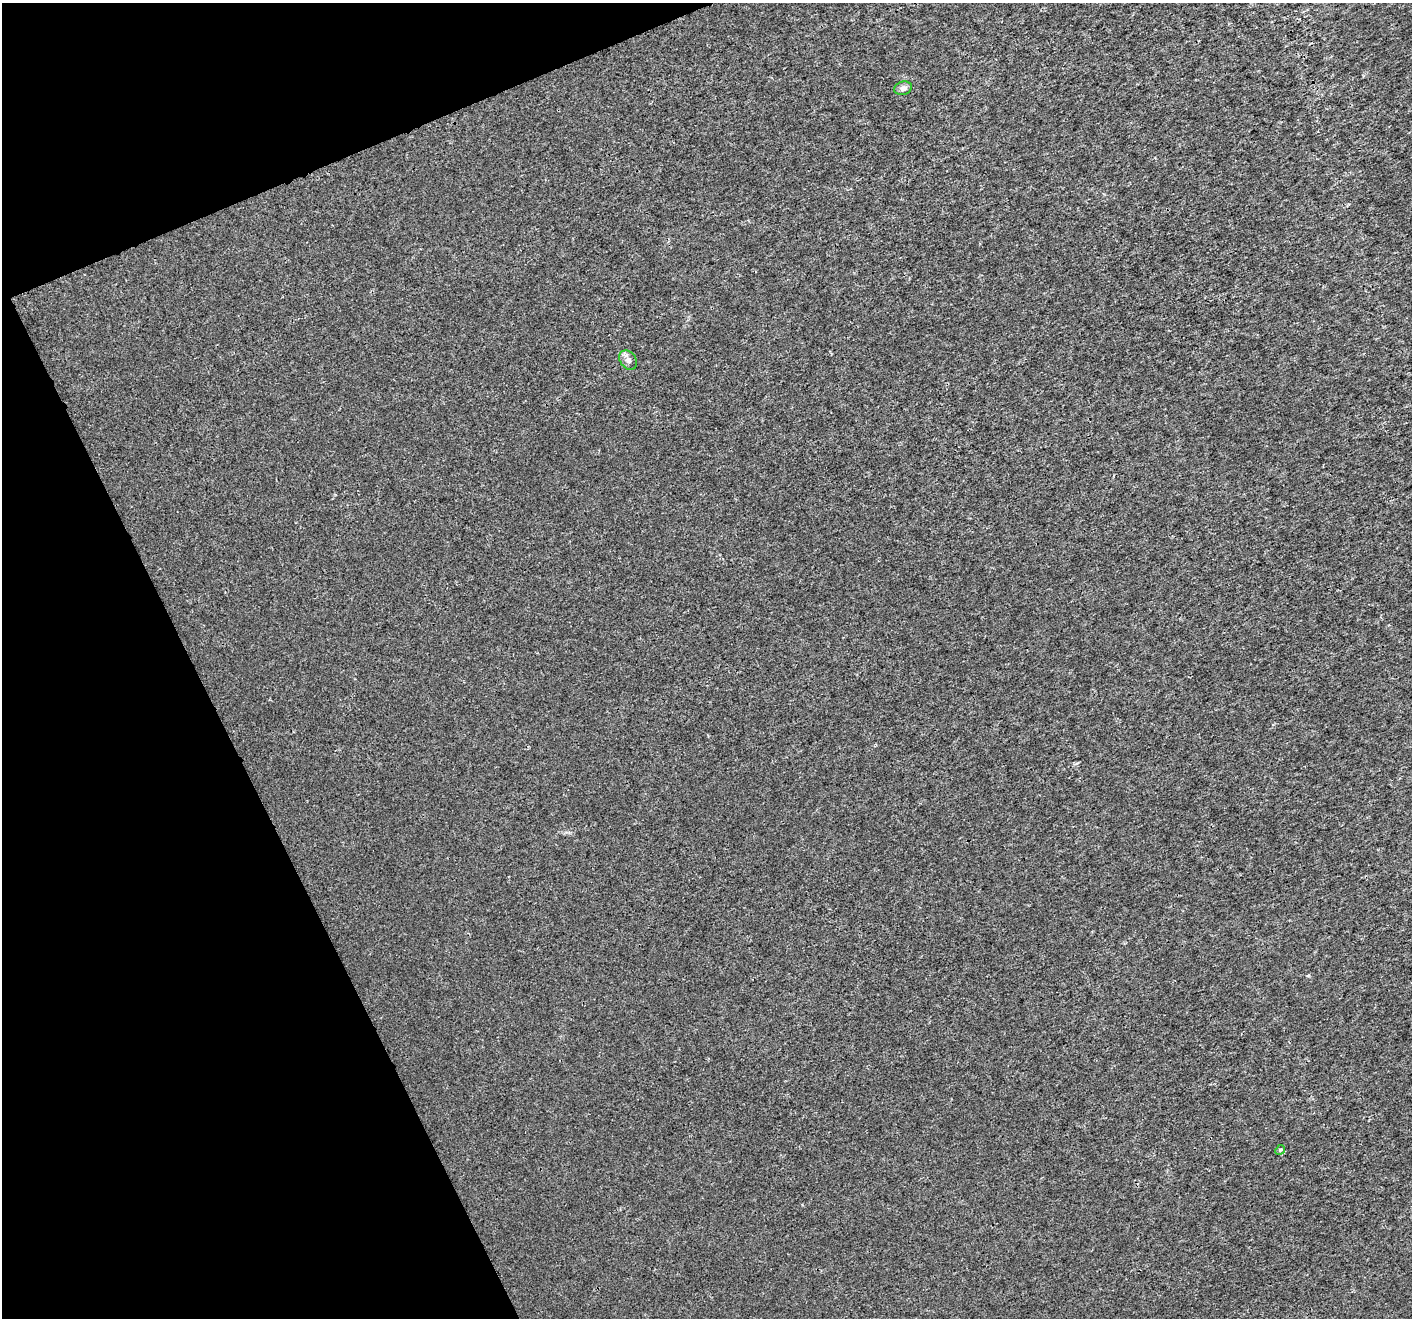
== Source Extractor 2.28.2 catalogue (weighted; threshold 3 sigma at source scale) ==
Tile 5 of 4 x 4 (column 1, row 2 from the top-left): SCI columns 6-1415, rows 2783-4098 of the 5646 x 5506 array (HDU 1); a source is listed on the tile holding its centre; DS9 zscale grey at full resolution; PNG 1414 x 1320 px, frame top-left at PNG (2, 3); each listed source drawn as its Kron ellipse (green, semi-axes under 4 px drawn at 4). Shown black and unused: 20% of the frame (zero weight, under 3 of 4 exposures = <1% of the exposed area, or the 3 px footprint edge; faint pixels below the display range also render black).
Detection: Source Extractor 2.28.2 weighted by HDU 2 'WHT'; one run over the whole footprint, this tile lists its part. Background 2.14e-04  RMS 0.0019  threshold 0.00846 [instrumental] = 3 sigma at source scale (4.5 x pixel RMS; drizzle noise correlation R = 1.50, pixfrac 1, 0.0396/0.0396 arcsec/px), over >= 5 px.
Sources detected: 3; all 3 listed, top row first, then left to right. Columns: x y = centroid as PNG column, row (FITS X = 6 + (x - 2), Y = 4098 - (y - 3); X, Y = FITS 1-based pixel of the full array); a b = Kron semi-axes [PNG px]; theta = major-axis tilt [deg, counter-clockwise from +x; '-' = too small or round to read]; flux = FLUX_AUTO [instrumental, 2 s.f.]
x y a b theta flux
903 88 9 6 16 0.78
628 360 10 8 -53 0.81
1280 1150 5 4 - 0.26